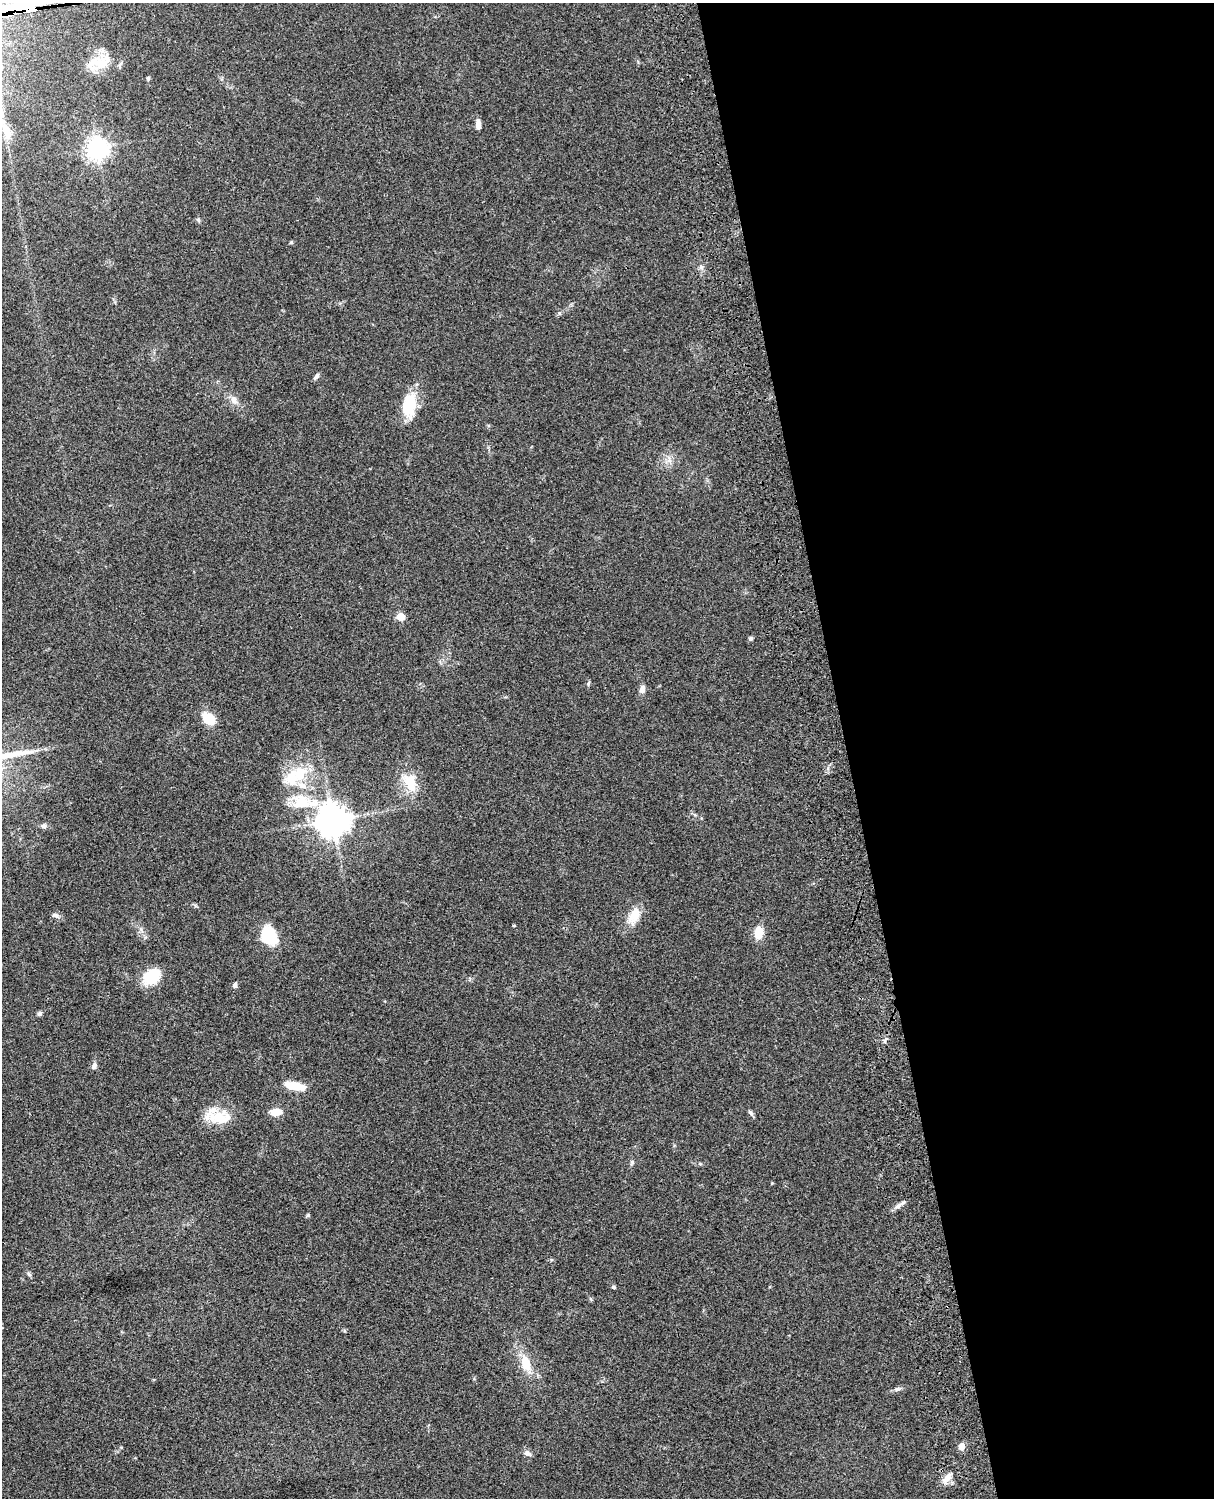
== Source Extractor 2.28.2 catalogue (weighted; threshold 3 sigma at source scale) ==
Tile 8 of 4 x 3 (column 4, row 2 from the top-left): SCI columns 3758-4969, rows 1773-3268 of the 5088 x 4927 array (HDU 1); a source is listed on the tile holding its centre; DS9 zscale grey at full resolution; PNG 1216 x 1500 px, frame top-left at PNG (2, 3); no overlay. Shown black and unused: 30% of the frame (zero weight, under 3 of 4 exposures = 6% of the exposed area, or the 3 px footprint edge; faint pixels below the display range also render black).
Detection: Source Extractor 2.28.2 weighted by HDU 2 'WHT'; one run over the whole footprint, this tile lists its part. Background 0.0774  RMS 0.0058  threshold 0.0259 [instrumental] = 3 sigma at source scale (4.5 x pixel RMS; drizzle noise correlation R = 1.50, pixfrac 1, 0.05/0.05 arcsec/px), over >= 5 px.
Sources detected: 51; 2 cosmic-ray / hot-pixel residue — not listed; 5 inside a brighter listed object's ellipse — not listed separately; the other 44 listed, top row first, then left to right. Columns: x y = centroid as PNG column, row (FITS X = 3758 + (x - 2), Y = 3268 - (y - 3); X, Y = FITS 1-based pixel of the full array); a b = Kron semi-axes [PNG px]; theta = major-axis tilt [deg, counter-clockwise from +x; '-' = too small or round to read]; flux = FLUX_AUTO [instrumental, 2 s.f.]
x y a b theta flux
30 9 36 11 11 1300
98 62 36 16 16 14
148 78 4 4 - 1.1
478 124 12 6 -88 3.4
7 134 20 10 -72 6.3
97 148 7 7 - 390
198 220 6 5 - 0.91
291 242 4 4 - 0.81
701 267 7 5 -47 1.4
316 377 9 5 49 1.5
234 400 12 8 -68 3.5
409 405 32 17 83 18
401 617 5 5 - 14
751 638 5 5 - 1
642 689 9 6 82 2.7
209 719 15 10 -36 12
300 773 25 16 52 18
410 783 28 15 -66 14
301 802 29 21 -1 22
333 820 10 10 - 890
44 826 7 6 - 1.4
56 915 11 5 -18 1.8
634 916 24 13 69 9.4
514 925 3 3 - 0.55
758 932 16 11 81 7.1
269 936 13 10 -71 41
152 976 17 13 34 21
235 985 7 5 85 1.4
39 1014 6 6 - 1.1
94 1066 9 6 68 1.9
295 1086 24 8 -12 11
276 1112 12 7 3 7
751 1113 10 4 -45 1.2
218 1115 29 13 20 14
632 1162 8 5 71 1
899 1205 18 4 34 2.5
308 1215 6 4 45 0.71
29 1274 8 4 -53 1
614 1287 5 4 - 0.96
526 1363 23 13 -73 11
897 1389 9 5 25 1.5
962 1446 7 6 - 3.8
527 1453 10 6 -13 1.7
947 1478 14 7 51 4.6
Overlapping masked pixels (flux is a lower limit): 1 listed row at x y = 30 9
Isophote crosses this tile's border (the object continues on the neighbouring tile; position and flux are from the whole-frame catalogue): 1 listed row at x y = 30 9
Unlisted compact peaks at least as high as the median listed source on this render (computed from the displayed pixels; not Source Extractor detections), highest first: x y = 588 684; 559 313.